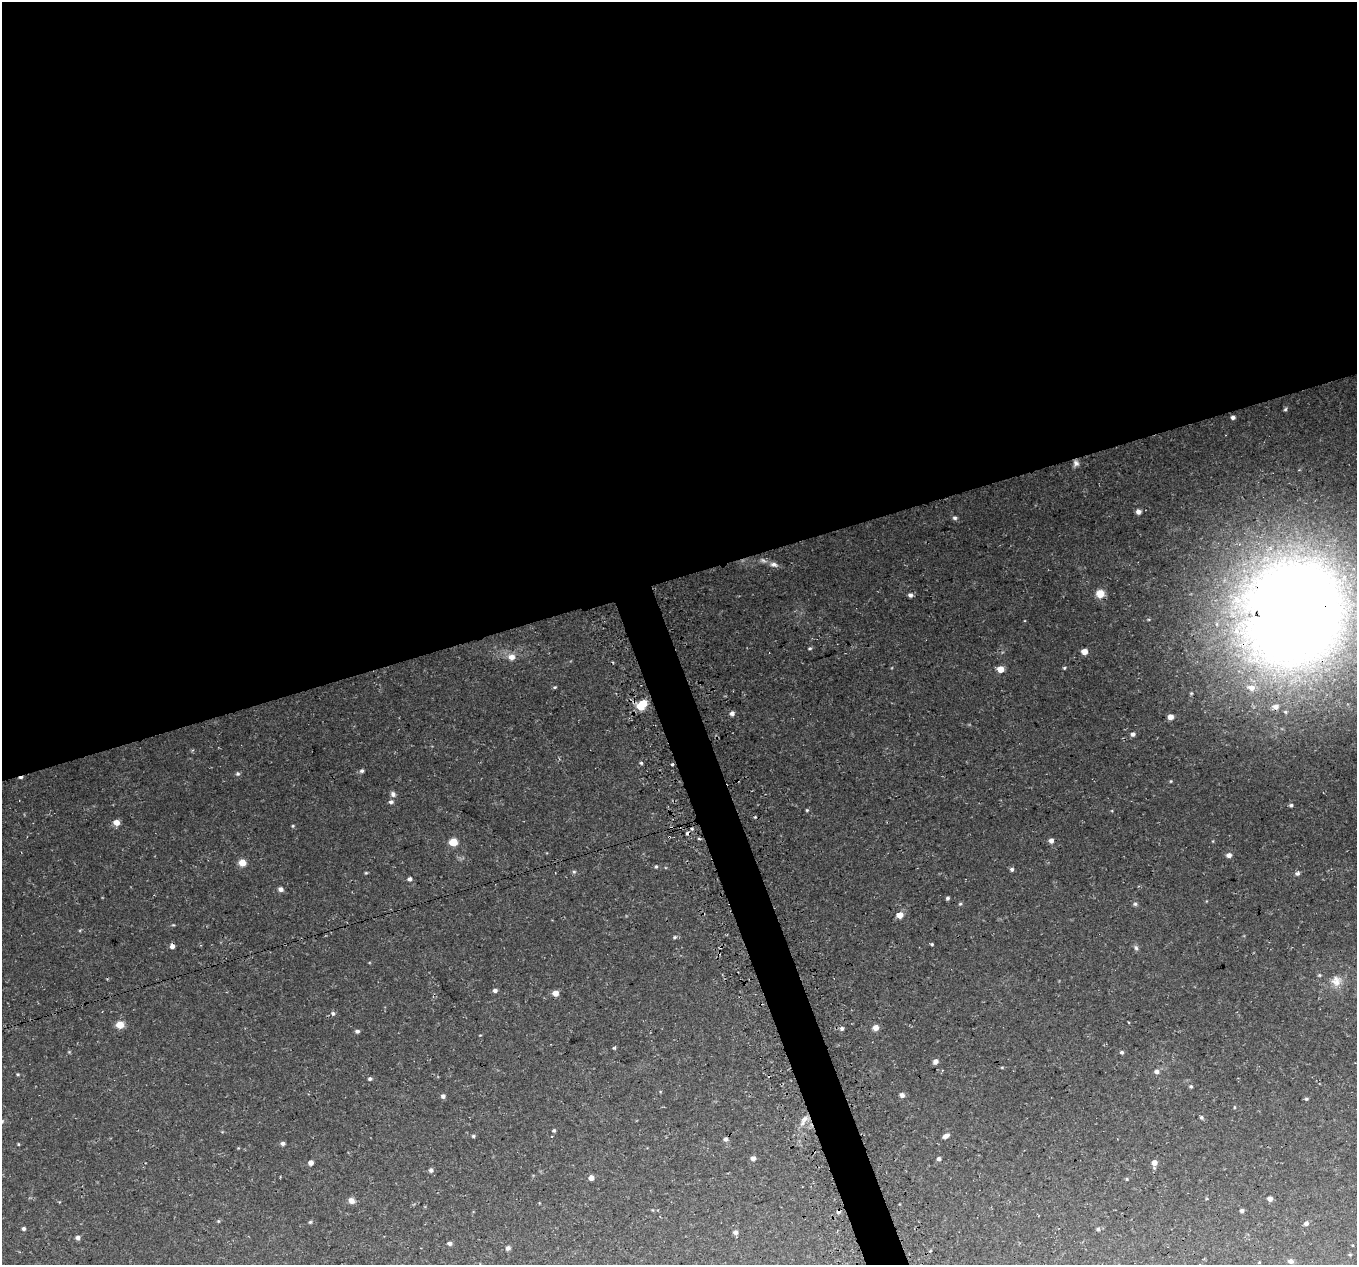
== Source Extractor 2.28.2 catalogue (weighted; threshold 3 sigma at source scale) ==
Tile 2 of 4 x 4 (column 2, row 1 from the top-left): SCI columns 1386-2740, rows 3873-5135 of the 5483 x 5271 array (HDU 1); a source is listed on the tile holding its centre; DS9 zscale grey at full resolution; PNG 1359 x 1267 px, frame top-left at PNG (2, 2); no overlay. Shown black and unused: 47% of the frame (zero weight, under 3 of 4 exposures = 3% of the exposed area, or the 3 px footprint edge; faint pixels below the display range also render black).
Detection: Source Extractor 2.28.2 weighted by HDU 2 'WHT'; one run over the whole footprint, this tile lists its part. Background 0.0636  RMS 0.0047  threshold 0.021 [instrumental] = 3 sigma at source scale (4.5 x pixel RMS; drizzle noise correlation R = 1.50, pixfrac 1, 0.0396/0.0396 arcsec/px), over >= 5 px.
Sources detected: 112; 1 too faint to see at this stretch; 5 cosmic-ray / hot-pixel residue — not listed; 2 inside a brighter listed object's ellipse — not listed separately; the other 104 listed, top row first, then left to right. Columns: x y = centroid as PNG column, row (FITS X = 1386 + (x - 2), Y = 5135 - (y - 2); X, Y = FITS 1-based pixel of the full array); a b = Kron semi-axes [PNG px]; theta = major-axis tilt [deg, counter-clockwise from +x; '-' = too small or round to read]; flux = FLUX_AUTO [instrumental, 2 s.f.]
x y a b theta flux
1285 409 5 4 - 0.65
1233 417 4 4 - 1.4
1076 463 8 7 - 1.6
1138 512 6 5 - 1.8
955 518 6 5 - 0.97
774 564 11 7 -12 2
1100 594 7 7 - 7.1
910 595 5 5 - 1.3
1294 613 110 97 57 860
810 648 5 4 - 0.64
1084 651 5 5 - 4.1
511 657 9 8 - 3.2
1064 668 4 3 - 0.51
1001 669 5 4 - 7.6
555 687 5 4 - 0.57
643 703 5 5 - 8.7
640 707 6 5 - 10
732 713 5 4 - 1.7
1170 717 5 5 - 3.5
1133 734 6 5 - 1.3
641 763 4 4 - 0.57
362 771 6 5 - 0.97
238 774 6 6 - 0.85
1171 781 4 4 - 0.43
393 794 7 6 - 1.4
391 802 6 5 - 1.2
1291 805 5 4 - 0.82
807 810 4 4 - 0.53
116 822 6 5 - 4.2
293 826 5 4 - 0.48
669 837 3 2 - 0.51
699 839 5 3 - 0.51
1051 841 6 6 - 1.5
453 842 5 5 - 11
1229 855 6 5 - 1.8
242 862 6 5 - 6.1
656 866 5 4 - 0.6
1012 869 5 5 - 1
574 872 5 5 - 0.67
366 873 4 4 - 0.45
1298 874 7 5 18 1.1
410 879 4 4 - 1.3
280 889 5 5 - 1.9
947 898 4 3 - 0.79
960 904 5 4 - 0.62
1135 904 5 5 - 0.82
900 915 5 5 - 5.6
173 925 5 3 - 0.43
674 937 6 4 27 0.73
932 944 4 3 - 0.57
172 946 5 5 - 1.9
1136 948 7 5 -72 1.1
1319 975 5 4 - 0.49
1336 981 14 14 - 4.8
495 990 5 4 - 1.3
555 993 5 5 - 4.2
333 1013 7 6 - 0.98
120 1025 6 6 - 6.3
842 1028 5 4 - 1.1
876 1028 6 6 - 3.1
357 1031 5 4 - 1.1
1122 1052 5 5 - 0.8
936 1062 6 5 - 1.5
1002 1067 5 3 - 0.44
1156 1071 6 6 - 1.6
18 1074 4 3 - 0.48
370 1079 5 5 - 0.89
1191 1086 5 4 - 0.73
902 1095 5 4 - 1.9
443 1096 5 5 - 1.3
1306 1099 5 4 - 0.65
1234 1107 5 3 - 0.42
1201 1117 6 5 - 0.74
804 1120 17 6 60 3.4
2 1121 6 5 - 0.85
554 1130 4 4 - 0.67
473 1136 5 4 - 0.64
946 1136 7 5 29 2
726 1139 5 5 - 1.3
283 1143 5 4 - 1.3
18 1144 4 3 - 0.42
238 1148 4 4 - 0.36
753 1158 5 5 - 1.7
939 1159 5 4 - 1
311 1163 5 5 - 2
1154 1163 6 6 - 2.8
431 1170 5 5 - 1.3
591 1178 5 5 - 3
1127 1179 4 4 - 0.47
1270 1199 5 4 - 2
351 1201 6 5 - 3
838 1211 5 5 - 1.2
1242 1211 4 4 - 1.1
218 1221 5 4 - 0.49
310 1222 4 4 - 0.53
1306 1223 6 5 - 1.4
23 1229 4 4 - 1.2
1098 1229 5 5 - 0.76
735 1232 5 5 - 1.6
78 1238 5 4 - 1.9
450 1243 5 4 - 1.5
508 1248 6 5 - 1.3
1350 1255 5 3 - 0.42
1291 1261 7 5 -15 1.5
Overlapping masked pixels (flux is a lower limit): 5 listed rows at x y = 1076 463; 1294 613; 669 837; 172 946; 838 1211
Isophote crosses this tile's border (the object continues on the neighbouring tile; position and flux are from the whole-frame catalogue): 2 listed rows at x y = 1294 613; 2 1121